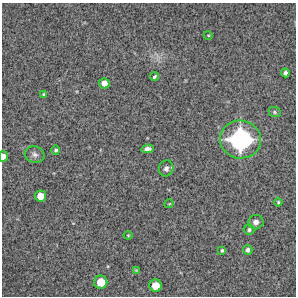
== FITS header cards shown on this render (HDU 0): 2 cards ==
NAXIS1  =                  294 /Length X axis
NAXIS2  =                  294 /Length Y axis

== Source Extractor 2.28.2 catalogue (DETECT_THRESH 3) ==
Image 294 x 294 px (HDU 0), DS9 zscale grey, 1 PNG px = 1 image px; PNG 298 x 298 px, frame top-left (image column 1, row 294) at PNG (2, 3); each listed source drawn as its Kron ellipse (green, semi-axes under 4 px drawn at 4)
Background 14700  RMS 340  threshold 1020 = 3 sigma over >= 5 px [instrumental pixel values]
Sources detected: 23; all 23 listed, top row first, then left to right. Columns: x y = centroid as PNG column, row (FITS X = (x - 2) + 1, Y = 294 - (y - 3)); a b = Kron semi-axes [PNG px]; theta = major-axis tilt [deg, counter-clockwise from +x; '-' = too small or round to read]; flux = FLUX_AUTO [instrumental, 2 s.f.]
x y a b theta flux
208 35 4 3 - 1.9e+04
285 73 4 4 - 7.6e+04
154 77 5 3 - 3.9e+04
104 83 5 5 - 1.6e+05
44 94 4 3 - 3.6e+04
275 112 6 5 - 3.5e+04
241 139 20 19 - 2.6e+06
147 149 6 4 7 8.6e+04
56 150 5 4 - 4.0e+04
35 154 10 8 -14 8.8e+04
3 156 5 4 - 1.4e+05
166 168 8 7 - 9.2e+04
40 196 6 5 - 2.3e+05
278 202 4 4 - 3.1e+04
169 204 5 3 - 1.7e+04
256 222 8 7 - 9.3e+04
249 229 5 5 - 5.0e+04
128 235 4 4 - 2.3e+04
222 250 4 3 - 4.1e+04
248 250 5 4 - 7.0e+04
136 270 4 4 - 1.8e+04
101 282 6 6 - 3.4e+05
156 286 6 6 - 2.9e+05
At the frame edge (FLAGS 8, measured only in part): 1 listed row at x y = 3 156